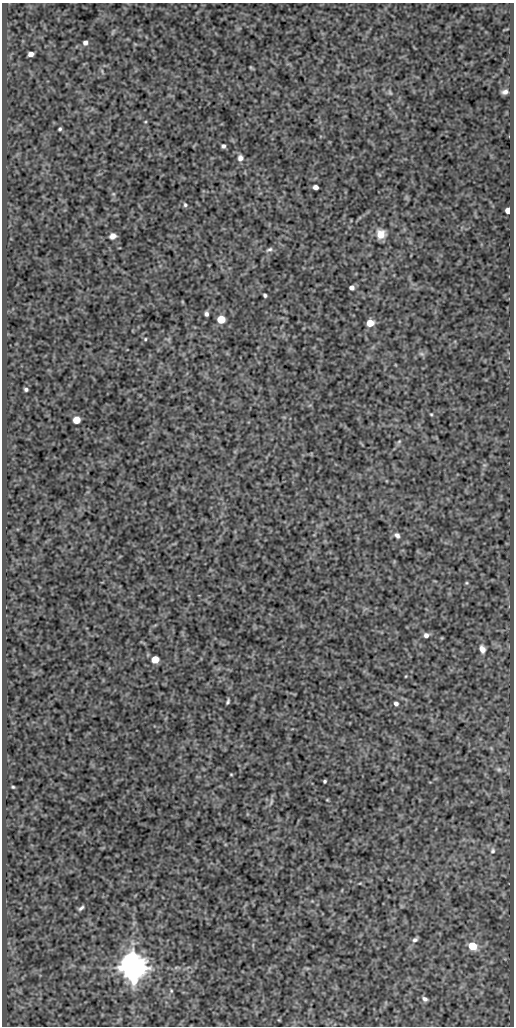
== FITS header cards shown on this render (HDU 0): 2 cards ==
NAXIS1  =                  512
NAXIS2  =                 1024

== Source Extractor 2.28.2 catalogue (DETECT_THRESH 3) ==
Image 512 x 1024 px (HDU 0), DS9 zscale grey, 1 PNG px = 1 image px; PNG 516 x 1028 px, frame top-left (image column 1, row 1024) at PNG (2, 3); no overlay
Background 520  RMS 1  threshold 3.07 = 3 sigma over >= 5 px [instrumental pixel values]
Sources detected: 49; all 49 listed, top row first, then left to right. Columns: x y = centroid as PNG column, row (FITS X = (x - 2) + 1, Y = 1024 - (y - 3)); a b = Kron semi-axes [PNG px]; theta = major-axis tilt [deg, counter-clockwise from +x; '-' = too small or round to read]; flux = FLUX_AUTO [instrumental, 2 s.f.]
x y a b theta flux
85 43 5 5 - 220
31 54 5 4 - 390
251 67 6 3 -44 69
505 92 5 4 - 230
390 93 7 4 -63 100
60 129 3 3 - 98
223 146 4 4 - 160
240 158 7 6 - 270
315 187 5 4 - 290
113 194 6 3 17 72
185 205 5 4 - 120
508 211 5 4 - 670
381 234 9 9 - 810
113 236 7 5 17 360
269 249 9 4 27 150
352 288 4 4 - 260
265 295 4 3 - 130
206 314 5 4 - 180
221 319 5 5 - 2400
370 323 5 5 - 1300
145 339 4 3 - 74
421 354 8 5 -19 150
26 389 4 3 - 130
431 414 4 3 - 67
76 420 5 5 - 1200
399 441 5 5 - 95
397 535 8 6 -43 230
466 583 5 4 - 77
426 635 6 6 - 260
482 649 9 7 -70 380
155 659 5 5 - 1400
406 676 4 3 - 51
228 701 6 3 70 120
396 703 5 4 - 200
499 769 7 6 - 150
231 774 3 3 - 58
325 781 3 3 - 97
13 787 3 3 - 70
327 800 4 3 - 54
271 802 12 4 74 180
493 851 6 6 - 170
360 883 5 3 - 64
81 908 8 4 38 140
415 940 7 5 24 180
473 946 6 6 - 2000
133 967 11 8 -63 130000
171 991 5 4 - 72
425 999 7 5 -32 210
279 1020 5 3 - 51